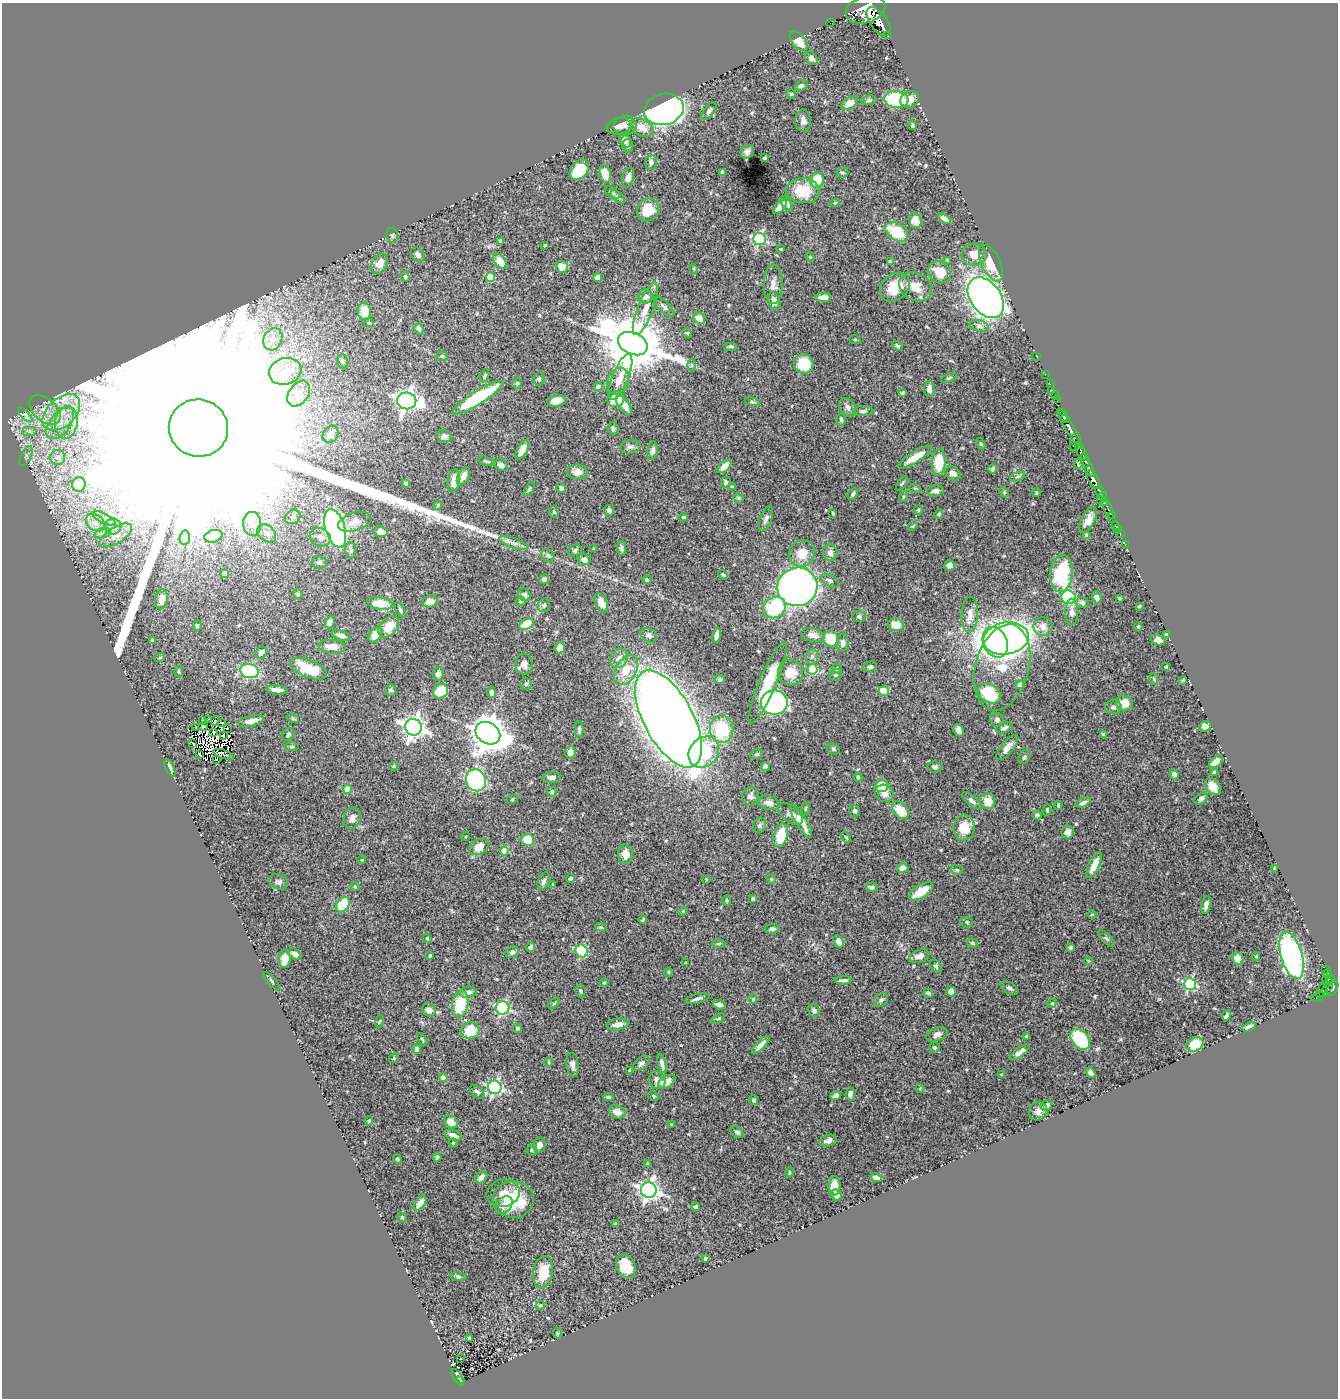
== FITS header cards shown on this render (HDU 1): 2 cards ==
NAXIS1  =                 1336
NAXIS2  =                 1396

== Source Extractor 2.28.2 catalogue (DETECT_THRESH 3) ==
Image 1336 x 1396 px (HDU 1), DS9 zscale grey, 1 PNG px = 1 image px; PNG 1340 x 1400 px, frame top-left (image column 1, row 1396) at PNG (2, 3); each listed source drawn as its Kron ellipse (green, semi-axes under 4 px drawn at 4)
Background 0.727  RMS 0.015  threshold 0.0454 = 3 sigma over >= 5 px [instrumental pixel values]
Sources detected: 541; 12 with non-positive FLUX_AUTO (blend fragments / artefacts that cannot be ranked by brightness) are neither listed nor drawn; of the other 529, the 500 brightest by FLUX_AUTO listed and drawn (29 fainter detections omitted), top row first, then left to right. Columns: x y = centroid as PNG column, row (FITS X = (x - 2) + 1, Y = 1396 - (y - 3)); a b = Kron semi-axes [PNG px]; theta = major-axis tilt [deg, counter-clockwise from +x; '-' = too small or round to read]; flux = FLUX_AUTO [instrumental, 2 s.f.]
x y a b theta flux
866 10 20 13 15 4600
879 22 17 8 -53 2100
830 23 2 2 - 2.7
887 35 3 3 - 60
799 41 12 6 -52 15
812 58 7 5 -52 3.9
801 86 6 5 - 2.7
791 94 5 4 - 1.3
896 99 12 8 -6 61
869 100 8 5 9 1.8
910 100 9 7 27 11
850 103 9 5 35 13
664 109 20 15 12 550
709 111 10 5 53 3
803 121 11 7 -86 5.2
912 125 4 4 - 1.5
619 126 12 8 12 6.2
625 126 11 9 13 5.1
642 127 13 8 -26 11
625 140 7 5 -67 4.7
627 146 7 5 88 3.3
747 152 7 6 - 5.9
765 158 3 3 - 1.2
651 162 7 6 - 3.6
579 170 11 8 51 36
723 172 4 3 - 2.8
843 172 6 5 - 1.7
605 174 9 6 -73 11
628 178 10 6 77 6.1
817 180 8 6 76 29
803 191 17 12 -4 33
612 193 8 5 -37 2.1
618 197 8 4 -45 2.3
835 203 4 3 - 1.1
787 204 8 5 -61 3.3
780 207 9 4 48 9.4
648 210 12 10 60 21
945 219 7 4 -33 5
915 220 8 6 -67 11
897 232 13 8 -31 38
392 235 7 5 -76 1.9
760 239 6 6 - 150
500 241 4 4 - 1.3
545 245 3 2 - 1.1
781 249 3 3 - 1.2
418 254 8 6 -46 3.3
974 255 12 11 - 11
810 257 5 3 - 0.95
948 260 4 3 - 0.98
500 261 9 5 -51 13
890 261 3 3 - 2.9
991 263 20 9 -65 33
380 264 11 7 61 11
562 267 6 6 - 10
694 269 5 3 - 0.96
939 272 12 10 -40 20
405 277 5 4 - 1.4
490 277 4 4 - 35
597 277 4 4 - 5.6
773 284 19 9 90 8.5
895 287 16 12 41 27
915 287 17 13 -30 17
645 296 7 7 - 5.2
823 297 8 5 0 7
986 298 23 15 -54 870
774 301 9 6 -73 5.6
664 307 13 5 -43 3.8
645 309 28 8 68 16
364 312 8 6 -81 16
699 318 6 5 - 16
369 323 5 4 - 1.3
979 326 9 6 -15 3.2
419 329 5 4 - 3.5
687 333 5 4 - 1.3
273 339 11 9 64 8.2
855 340 6 3 -20 0.96
633 344 15 10 -25 8500
730 346 7 3 0 1.6
897 346 6 4 -38 1.6
442 356 5 4 - 1.5
1037 356 2 2 - 11
342 361 7 5 -89 1.9
804 364 10 9 - 35
692 365 6 4 -90 1.8
285 371 16 13 16 18
1045 374 2 2 - 14
485 376 7 4 67 1.4
620 377 24 8 67 13
949 378 8 3 22 1.4
539 379 6 5 - 2.1
618 381 14 10 69 11
517 383 6 4 73 1.8
1050 384 2 2 - 11
598 387 4 4 - 8.8
929 389 8 5 -89 6.3
1052 390 2 2 - 11
902 393 4 3 - 1.6
299 394 14 9 54 10
1055 396 3 2 - 13
478 398 29 6 32 85
616 399 8 7 - 25
1057 400 3 2 - 17
407 401 9 8 - 630
556 401 9 6 11 12
752 402 7 4 -9 1.8
624 405 11 5 -54 10
848 407 10 7 -55 4.6
45 410 18 11 -42 16
863 411 10 5 1 2.5
61 412 22 14 43 30
25 415 9 3 -45 2.2
1063 415 6 4 -75 690
1066 418 3 3 - 390
841 419 6 4 -88 1.8
66 422 16 11 82 16
60 423 18 10 53 17
198 428 30 28 -19 520000
613 428 6 5 - 2.3
1070 429 23 4 -60 1100
29 432 7 4 0 2.4
330 434 9 7 54 7.4
444 436 8 6 -16 3.5
1075 442 9 5 78 100
981 444 6 3 -59 1.3
630 447 10 6 12 3.3
522 450 10 5 61 11
653 451 9 5 78 3.7
1081 451 9 3 -65 460
26 456 11 5 63 3.5
58 457 7 7 - 4.1
915 457 19 5 31 15
1085 460 7 4 -79 340
486 461 8 4 -14 1.6
939 462 13 7 88 33
1078 464 5 2 - 1
501 465 7 5 -28 4
725 466 8 4 41 12
1089 468 10 4 -63 460
992 469 5 4 - 2.4
577 472 10 7 0 8.8
953 473 8 6 -35 5.7
463 476 10 5 63 5.8
1017 477 8 3 19 1.8
1093 479 10 5 -61 1300
454 481 11 6 78 11
726 482 6 4 68 2
406 483 3 3 - 1.4
902 483 8 3 55 1.5
79 484 7 6 - 15
732 487 3 3 - 1.6
561 488 5 5 - 2.3
915 488 6 3 -18 0.99
529 489 8 4 59 1.5
935 491 8 5 12 4.5
1099 491 5 3 - 280
1004 492 5 4 - 1.3
1036 493 4 3 - 1.2
853 494 6 4 54 1.9
903 497 5 3 - 1.2
739 498 5 3 - 1.4
1102 498 7 3 61 430
1105 502 4 3 - 170
438 505 4 4 - 1.6
1108 509 11 3 -68 180
609 510 5 5 - 3
918 510 5 4 - 1.4
554 512 6 5 - 1.7
833 513 3 2 - 1.3
939 514 5 3 - 1.6
293 517 8 6 34 3.2
684 517 4 3 - 1.5
1112 517 5 2 - 100
104 518 13 5 -27 4
766 519 13 6 70 4.5
1088 520 14 6 64 8.6
355 522 17 9 18 8.1
95 523 10 7 -37 6.1
252 524 12 9 -84 11
1115 525 3 3 - 40
113 526 8 8 - 6.8
913 526 6 3 27 1.1
335 528 20 10 -74 380
1118 529 3 2 - 7.9
380 532 7 5 -6 6.1
102 533 8 5 18 2.6
267 533 10 7 -41 5.4
1120 533 3 2 - 19
116 535 19 8 32 8.8
1087 535 4 4 - 2.8
213 536 9 6 15 8.6
320 537 11 9 -25 6.3
185 538 7 5 83 2.2
514 543 15 5 -19 5.1
1125 545 3 2 - 15
621 548 7 4 -87 2.7
594 549 4 3 - 0.97
351 550 7 5 -83 3.2
575 550 7 5 31 2
802 553 13 12 - 17
830 553 8 7 - 4.6
548 555 7 5 -44 2.7
584 560 7 5 -17 5.1
319 562 7 6 - 3.4
950 565 5 5 - 4.5
224 573 3 2 - 1.2
1061 574 18 11 83 66
723 575 5 3 - 1.5
544 579 5 5 - 2.8
647 580 4 4 - 1.6
830 581 10 5 -32 2.9
797 587 20 19 - 510
298 594 5 4 - 2.3
524 595 7 5 -40 4
1068 597 7 6 - 110
1097 597 6 4 -72 4.2
1119 598 3 3 - 1
161 599 10 6 80 6
430 601 8 6 4 6.9
520 601 5 4 - 1.7
380 603 12 6 -9 28
601 603 10 6 -65 9
1082 603 6 5 - 2.9
544 605 7 6 - 2.5
1139 606 3 3 - 1
774 607 12 10 34 72
400 610 8 4 -59 2.3
1072 612 13 6 -90 5.9
970 615 18 8 88 10
859 616 6 5 - 2.1
330 622 6 4 73 7.2
526 624 7 5 29 34
896 625 8 6 -10 15
197 626 5 4 - 1.5
389 627 12 8 48 18
1043 627 9 9 - 7.8
1138 627 4 3 - 1.3
1167 634 4 4 - 1.4
341 635 9 4 -18 4.9
375 635 8 5 54 18
649 635 9 6 -33 3.2
717 635 8 4 76 5.7
813 635 12 6 -14 8.1
1006 638 23 16 10 830
831 639 8 7 - 32
152 640 4 4 - 0.96
1158 640 7 5 -19 5.1
995 642 16 12 -65 450
843 643 8 6 84 4.3
332 647 14 7 -4 8.8
560 648 5 5 - 7.2
261 653 6 5 - 4.2
160 657 5 3 - 1.1
812 657 7 6 - 3.3
619 658 10 8 58 7
524 664 10 8 -86 6.6
870 667 7 5 9 2.9
1002 667 44 26 76 52
1166 667 3 3 - 1.5
309 669 19 8 -22 32
812 669 5 5 - 66
837 669 5 5 - 1.6
626 670 16 10 59 21
249 671 9 7 -16 91
179 672 6 3 -84 1.2
791 672 13 12 - 17
438 674 7 5 80 4.1
836 675 6 6 - 2.2
720 679 5 4 - 1.7
1154 679 6 3 -71 1.1
1183 680 4 3 - 1.2
768 683 44 8 67 37
526 684 6 5 - 2
1020 685 4 4 - 5.4
277 690 11 4 -8 4.7
390 690 6 5 - 2.1
441 691 8 7 - 29
884 691 5 4 - 21
491 692 6 4 -82 3.2
989 693 12 9 -30 43
774 703 13 12 - 290
1124 703 8 7 - 14
1113 707 8 7 - 4
209 719 4 2 - 2.2
293 719 6 4 -20 1.5
668 719 53 24 -62 2300
203 720 3 2 - 1.5
997 720 7 6 - 3.4
215 721 5 2 - 2.7
251 721 13 5 12 8
221 722 3 3 - 4.6
203 726 5 2 - 2.1
1205 726 6 5 - 8.1
195 727 3 2 - 2.9
414 727 8 8 - 650
228 728 3 2 - 2.2
1005 728 9 5 22 2.8
722 729 14 11 -90 51
579 730 9 3 89 2.5
959 730 6 5 - 5.2
214 732 4 2 - 3.2
488 733 13 10 -33 2300
288 734 7 5 55 2.1
1103 735 4 3 - 1.6
223 736 3 2 - 1.2
193 743 3 3 - 1.5
292 747 7 4 -7 1.5
1007 747 15 6 50 9.4
833 749 7 5 -17 1.8
570 752 6 5 - 6.9
704 752 17 14 49 59
223 754 10 3 -19 1.5
756 754 6 4 20 1.6
199 755 3 2 - 2
1024 757 7 5 62 2.2
216 760 4 2 - 1.1
1216 762 8 5 37 12
394 766 4 3 - 1.2
765 766 4 4 - 5.6
935 767 7 5 -7 2.6
170 768 9 3 -65 4.6
1214 772 3 3 - 2.8
1174 774 5 4 - 3.5
551 777 9 5 1 4.3
858 777 5 3 - 1.6
476 780 11 10 - 190
882 786 7 6 - 24
1213 787 9 6 -54 11
347 789 4 4 - 24
552 792 5 5 - 1.4
884 793 9 8 - 7.4
750 796 9 8 - 6.5
1201 798 7 5 40 3.7
512 799 6 4 27 1.5
972 801 12 5 -40 4.3
988 801 8 7 - 16
769 803 10 7 -12 7.4
1083 803 8 4 21 3.5
1058 805 4 3 - 1.2
805 809 6 3 88 1.2
900 810 10 7 -49 22
1047 810 5 4 - 1.5
855 811 6 5 - 2.4
790 814 14 7 -38 7.5
1037 815 4 4 - 2.2
352 818 11 8 72 5.7
801 821 19 5 -59 16
760 825 8 6 72 2.5
964 827 13 10 88 22
1068 832 6 6 - 6.5
781 835 12 6 74 39
466 836 4 3 - 1
846 837 6 4 -64 1.3
528 840 6 6 - 31
479 847 10 7 30 15
504 851 4 4 - 19
625 854 10 7 -86 10
362 860 4 3 - 1.1
1094 865 14 5 64 13
902 868 6 4 1 6.5
1275 868 3 3 - 0.98
957 870 6 5 - 1.7
570 879 4 4 - 2.5
706 879 3 3 - 1
771 879 5 4 - 1.1
544 881 9 5 69 4.4
279 882 10 7 -23 3.2
553 885 4 3 - 1.1
355 887 4 4 - 1.2
872 887 6 4 3 1.8
921 891 13 6 33 23
753 899 4 4 - 2.7
727 900 5 4 - 1.6
343 905 8 6 55 41
1206 905 9 4 80 4
683 911 5 4 - 0.99
1092 914 5 3 - 1.1
643 920 4 3 - 1.2
967 922 6 5 - 1.7
601 927 6 4 -19 1.2
772 929 8 4 6 2.6
427 938 5 3 - 1.2
1106 939 11 4 -44 2.4
839 941 7 4 -60 6.9
719 943 7 3 1 1.2
972 943 5 4 - 1.6
531 947 5 4 - 3.3
1071 947 4 3 - 3
582 951 6 6 - 83
512 952 7 5 23 4
295 954 7 5 -33 5.3
1291 955 24 11 -74 310
430 956 4 3 - 1.3
919 956 10 6 18 7.9
1256 956 4 4 - 1.3
285 959 9 6 84 15
1238 959 6 5 - 17
1088 961 4 3 - 1
685 963 3 3 - 1
936 966 7 5 -55 2
1325 969 3 3 - 46
668 972 4 4 - 1.1
1327 974 5 3 - 170
1330 979 4 3 - 120
843 980 8 3 2 3.1
271 981 11 2 -48 1.2
1328 981 6 3 -30 83
604 983 4 4 - 1
1190 984 6 6 - 130
1009 988 10 5 -29 2.8
1333 988 8 5 64 480
1322 990 8 3 64 150
1326 990 9 4 49 160
580 991 6 5 - 2
951 991 5 4 - 7.2
468 992 8 5 9 5.5
928 993 5 3 - 2.1
1318 997 7 3 25 39
697 999 13 4 13 3.9
753 999 5 4 - 1.4
881 1000 8 6 44 2.6
554 1003 7 3 47 1.2
1052 1003 5 4 - 1.2
460 1004 13 8 79 36
719 1005 6 4 -16 4.6
503 1008 6 6 - 140
429 1010 7 6 - 6
814 1011 6 5 - 2.8
1226 1016 5 3 - 3.1
718 1019 7 4 30 1.6
379 1021 6 3 71 1
618 1024 11 5 9 7.9
1249 1027 7 3 21 4.2
517 1028 5 4 - 1.7
470 1030 9 8 - 27
937 1035 11 6 23 4.9
1027 1036 3 3 - 1.2
422 1039 7 3 -54 1.2
1080 1039 12 8 -50 67
1195 1044 9 6 25 23
761 1045 11 4 45 5.9
935 1047 5 5 - 2
417 1049 5 4 - 2.9
1020 1052 11 4 36 5.1
394 1058 5 4 - 1
549 1062 5 3 - 0.95
641 1063 9 6 42 3.5
662 1063 10 4 -77 5.3
572 1065 12 6 -82 4.3
630 1070 3 3 - 1.9
1091 1073 5 4 - 4.7
1002 1075 4 4 - 1.6
443 1078 4 4 - 12
657 1080 9 7 -61 7.2
667 1082 9 5 31 9.5
495 1087 7 6 - 200
920 1089 4 4 - 1.1
477 1092 8 5 -38 2.7
850 1094 6 4 83 3.7
836 1095 6 4 25 3.7
654 1096 6 4 -28 1.3
608 1097 5 3 - 2.2
754 1100 5 4 - 2
1047 1105 6 5 - 5.1
1038 1111 9 9 - 5.2
617 1112 8 6 -20 10
369 1121 4 3 - 1.3
451 1122 7 6 - 13
672 1125 4 4 - 1.1
737 1132 7 5 -39 2.8
453 1135 9 5 -19 5.2
828 1141 9 5 16 4.6
453 1143 4 4 - 1.2
539 1145 7 6 - 6.2
532 1150 5 5 - 1.6
437 1157 4 3 - 1.8
397 1159 4 4 - 1.7
648 1164 3 3 - 1.2
789 1172 5 2 - 1.1
481 1177 7 5 44 5.2
876 1178 6 4 -25 4.8
834 1186 9 6 87 14
649 1190 8 7 - 550
503 1193 17 13 11 12
836 1195 6 5 - 5.2
513 1199 21 18 1 51
420 1203 8 5 54 7.4
504 1205 10 7 49 7.1
696 1207 4 4 - 2
402 1217 5 4 - 1.5
616 1224 4 3 - 1.8
705 1258 4 3 - 1.3
626 1266 12 9 -64 26
543 1272 16 10 82 26
459 1277 8 4 -7 1.7
540 1305 4 4 - 1.2
558 1333 5 3 - 1.1
469 1338 3 3 - 2
460 1358 3 3 - 3.1
458 1377 9 3 -60 110
460 1381 4 3 - 49
At the frame edge (FLAGS 8, measured only in part): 1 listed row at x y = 866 10
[29 fainter detections neither listed nor drawn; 12 non-positive-flux detections neither listed nor drawn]